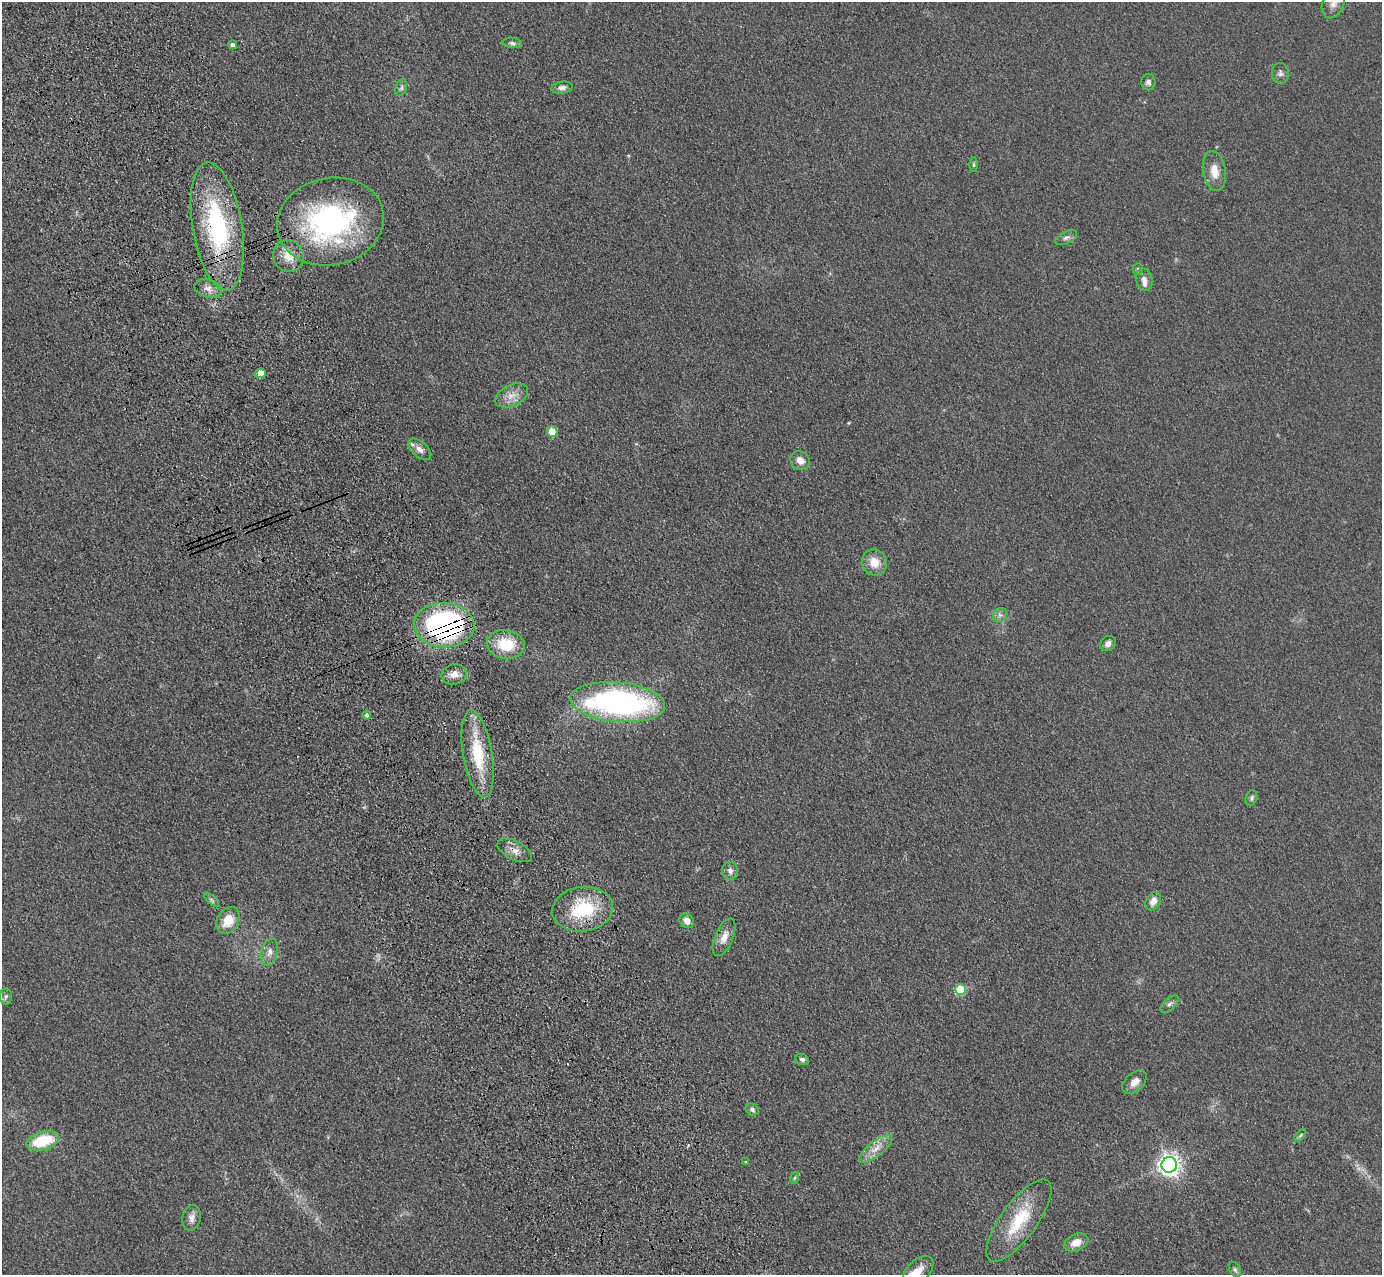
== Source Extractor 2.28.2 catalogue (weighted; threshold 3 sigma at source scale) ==
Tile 11 of 4 x 4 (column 3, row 3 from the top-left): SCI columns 2871-4250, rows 1487-2759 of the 5741 x 5645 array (HDU 1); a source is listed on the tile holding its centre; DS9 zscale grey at full resolution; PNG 1384 x 1277 px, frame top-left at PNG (2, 2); each listed source drawn as its Kron ellipse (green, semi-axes under 4 px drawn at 4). Shown black and unused: <1% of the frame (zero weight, under 3 of 4 exposures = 6% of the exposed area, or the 3 px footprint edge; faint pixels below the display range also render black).
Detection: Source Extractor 2.28.2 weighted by HDU 2 'WHT'; one run over the whole footprint, this tile lists its part. Background 0.119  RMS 0.0088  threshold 0.0394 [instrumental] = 3 sigma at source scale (4.5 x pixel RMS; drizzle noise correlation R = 1.50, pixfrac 1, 0.05/0.05 arcsec/px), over >= 5 px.
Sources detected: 60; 3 inside a brighter listed object's ellipse — not listed separately; the other 57 listed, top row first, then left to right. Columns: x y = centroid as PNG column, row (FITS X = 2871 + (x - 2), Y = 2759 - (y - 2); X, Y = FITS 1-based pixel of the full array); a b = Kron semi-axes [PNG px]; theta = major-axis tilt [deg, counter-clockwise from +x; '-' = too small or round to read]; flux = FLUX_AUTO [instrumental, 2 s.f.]
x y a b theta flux
1333 4 15 10 65 7.2
512 43 10 5 -7 2.3
233 45 4 4 - 3.7
1280 73 10 8 -83 3.4
1148 82 8 7 - 3.3
401 88 8 5 73 2.3
562 88 11 6 10 3.4
974 165 7 3 90 1.3
1214 171 20 11 -81 12
330 221 54 43 12 190
217 226 65 24 -80 120
1066 238 12 6 26 3.4
288 256 16 15 - 13
1138 269 5 5 - 1.3
1144 280 11 8 -77 4.8
208 288 14 9 -17 6.2
260 373 5 5 - 10
511 395 17 10 25 9.5
552 432 5 5 - 21
420 449 13 7 -41 5.4
800 460 10 9 - 7.1
874 562 13 12 - 13
1000 615 7 6 - 2.9
444 625 30 22 -3 220
506 644 19 14 -8 30
1108 644 8 7 - 3.9
454 674 12 10 13 6.7
618 702 47 19 -5 230
367 715 4 4 - 2.4
478 754 44 14 -81 44
1252 798 8 5 71 2
515 850 19 9 -27 7.8
730 871 9 8 - 4.1
212 900 9 4 -42 1.8
1153 901 10 7 60 5.8
583 909 30 22 7 53
228 920 14 10 61 16
687 921 8 6 -39 6.4
724 937 20 9 67 8.9
270 952 14 8 76 5.5
960 990 5 5 - 45
6 996 8 6 88 2.5
1170 1004 11 5 42 2.8
802 1059 7 5 -23 2.5
1134 1082 14 9 43 7.6
752 1110 7 5 -33 2.2
1300 1135 7 4 46 1.6
43 1141 17 9 16 38
876 1149 20 7 38 9.7
746 1162 4 3 - 0.87
1169 1165 8 7 - 580
794 1178 6 4 71 1.2
191 1218 13 9 79 5.3
1019 1221 49 18 54 42
1076 1242 13 8 24 9.3
1235 1270 8 5 -63 2
918 1271 18 11 43 12
Overlapping masked pixels (flux is a lower limit): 4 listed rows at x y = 330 221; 217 226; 444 625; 515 850
Isophote crosses this tile's border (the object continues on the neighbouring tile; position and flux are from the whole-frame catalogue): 1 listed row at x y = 1333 4